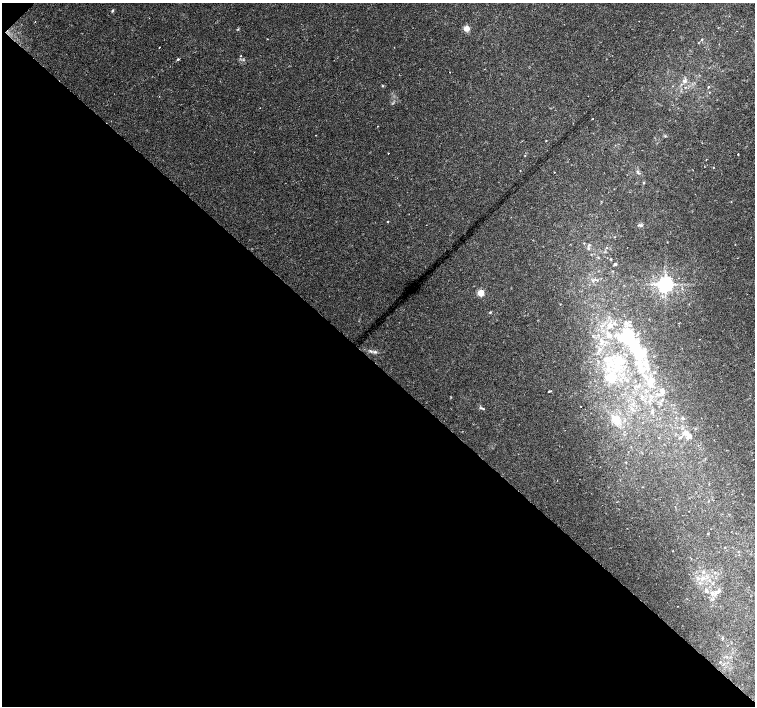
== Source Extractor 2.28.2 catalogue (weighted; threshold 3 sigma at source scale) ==
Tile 9 of 4 x 4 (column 1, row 3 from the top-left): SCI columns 1-1505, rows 1572-2979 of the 6025 x 6025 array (HDU 1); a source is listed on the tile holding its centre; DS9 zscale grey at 2 x 2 block average (1 PNG px = mean of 2 x 2 image px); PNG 757 x 708 px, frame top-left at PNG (2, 3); no overlay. Shown black and unused: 49% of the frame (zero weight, under 2 of 3 exposures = <1% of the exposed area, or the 3 px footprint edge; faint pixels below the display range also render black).
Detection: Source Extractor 2.28.2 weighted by HDU 2 'WHT'; one run over the whole footprint, this tile lists its part. Background 0.0254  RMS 0.0028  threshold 0.0128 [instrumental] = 3 sigma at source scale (4.5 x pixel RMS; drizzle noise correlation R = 1.50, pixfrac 1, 0.0396/0.0396 arcsec/px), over >= 5 px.
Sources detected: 77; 2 inside a brighter object's white glare — not listed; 15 inside a brighter listed object's ellipse — not listed separately; the other 60 listed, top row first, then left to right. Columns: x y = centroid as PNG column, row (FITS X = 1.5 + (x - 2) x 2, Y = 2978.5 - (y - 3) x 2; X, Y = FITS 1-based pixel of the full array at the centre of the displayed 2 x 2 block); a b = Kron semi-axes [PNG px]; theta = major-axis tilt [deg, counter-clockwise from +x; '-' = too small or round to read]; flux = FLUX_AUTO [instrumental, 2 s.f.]
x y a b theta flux
112 10 4 3 - 0.67
466 28 3 3 - 16
702 40 3 2 - 0.4
159 47 2 2 - 0.48
241 56 2 2 - 0.35
178 59 3 3 - 0.72
450 72 2 2 - 0.32
684 81 7 4 -12 2
382 86 3 2 - 0.4
708 87 2 2 - 0.64
588 96 2 2 - 0.56
592 119 2 2 - 0.69
316 135 2 2 - 0.22
546 141 2 2 - 0.31
702 143 2 2 - 0.23
388 153 2 2 - 0.8
738 154 2 2 - 0.39
525 156 2 2 - 0.31
713 167 2 2 - 0.3
643 183 3 3 - 0.58
387 221 2 2 - 0.48
640 225 8 2 -5 1
589 245 4 2 - 0.69
615 264 3 3 - 0.85
665 284 4 4 - 350
481 293 3 3 - 24
490 312 3 3 - 0.57
610 326 8 6 0 4.1
609 336 7 5 -50 2.6
601 343 4 4 - 1.3
634 344 26 13 -66 30
599 349 3 3 - 0.75
375 352 5 4 - 1.3
618 359 14 10 14 12
647 367 7 5 -88 2.8
655 372 3 3 - 0.53
645 376 8 3 -49 2.1
612 379 19 10 -64 13
627 380 3 3 - 0.59
650 382 8 5 88 3.3
549 391 3 2 - 1.8
662 391 6 5 - 2.6
650 396 3 2 - 0.57
581 406 2 2 - 0.28
481 408 7 2 -8 0.95
652 412 4 2 - 0.52
682 418 3 3 - 0.66
615 419 13 8 -38 7.1
687 434 15 4 -40 4.2
680 437 4 2 - 0.65
708 533 2 2 - 0.36
725 547 2 2 - 0.29
703 572 3 3 - 0.74
715 573 3 3 - 0.65
703 578 4 4 - 1.5
713 583 3 2 - 0.56
706 591 5 4 - 1.4
719 591 5 3 - 1
712 593 5 4 - 1.6
722 638 3 3 - 0.53
Diffuse or blended objects may show on this block-average render without a row.